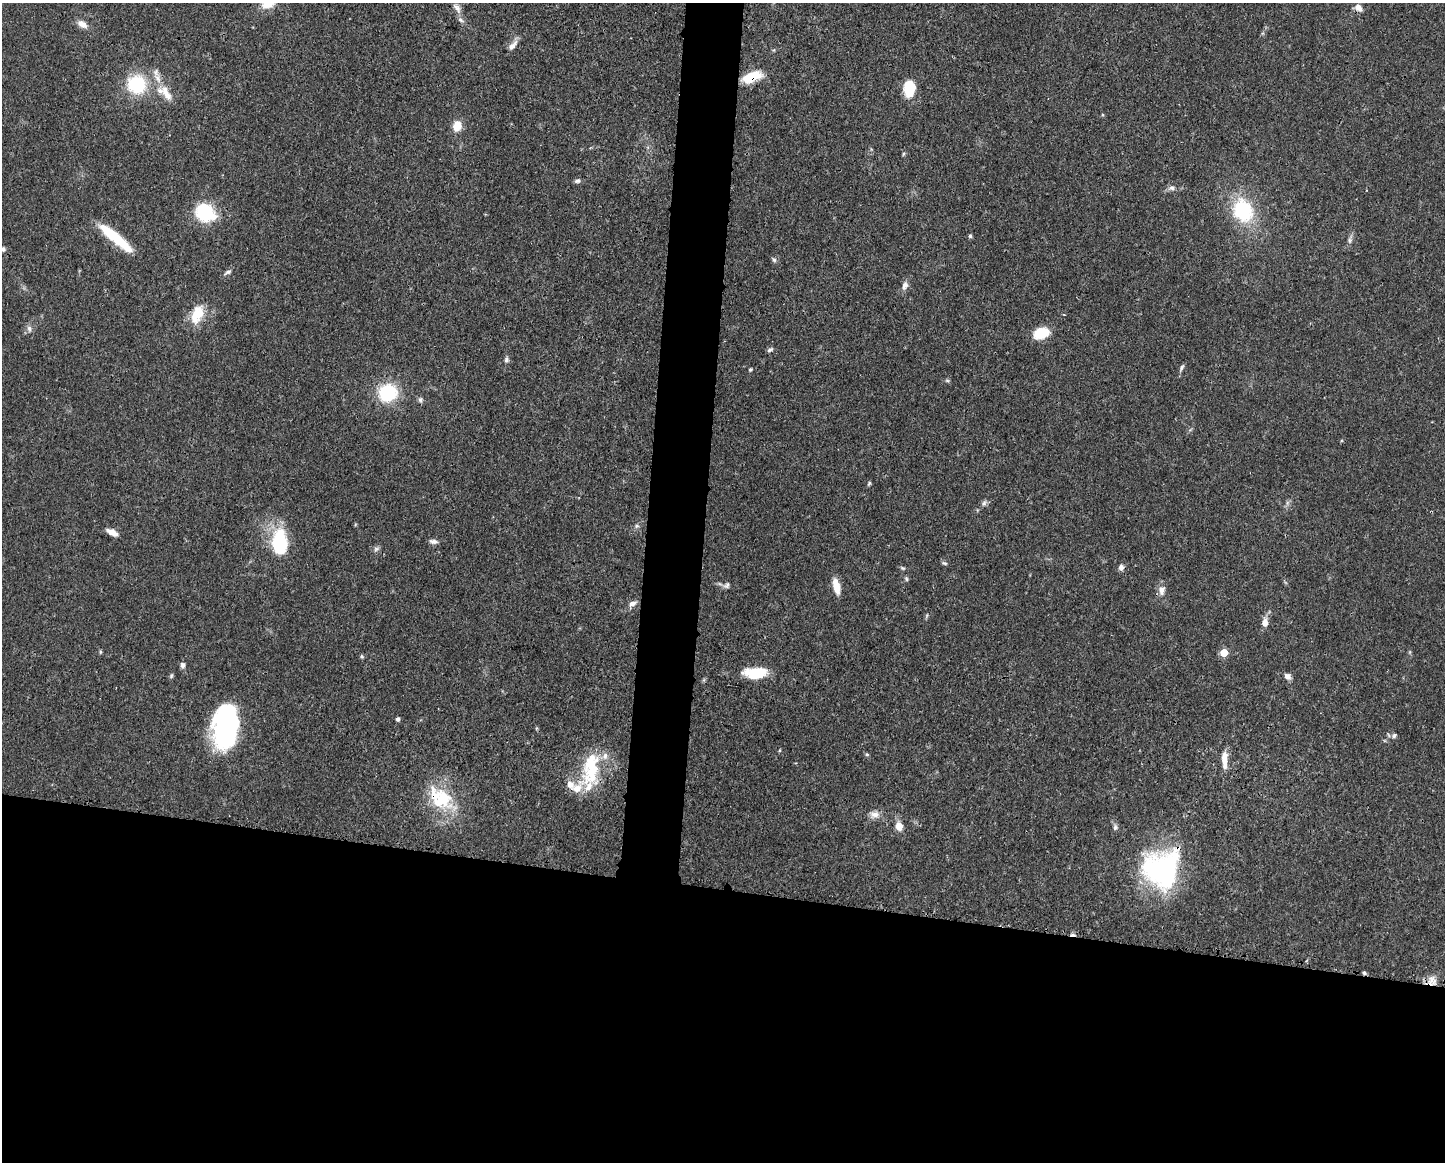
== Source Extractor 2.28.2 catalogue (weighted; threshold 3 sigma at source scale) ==
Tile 11 of 3 x 4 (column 2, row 4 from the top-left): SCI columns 1558-3000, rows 7-1166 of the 4667 x 4651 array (HDU 1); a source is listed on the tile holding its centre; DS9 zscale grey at full resolution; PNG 1447 x 1164 px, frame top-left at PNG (2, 3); no overlay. Shown black and unused: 27% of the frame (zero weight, under 3 of 4 exposures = <1% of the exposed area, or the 3 px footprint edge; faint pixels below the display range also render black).
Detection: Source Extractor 2.28.2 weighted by HDU 2 'WHT'; one run over the whole footprint, this tile lists its part. Background 0.0413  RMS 0.0027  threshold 0.0123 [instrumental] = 3 sigma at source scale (4.5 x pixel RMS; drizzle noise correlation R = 1.50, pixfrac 1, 0.05/0.05 arcsec/px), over >= 5 px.
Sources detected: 77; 1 cosmic-ray / hot-pixel residue — not listed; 7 inside a brighter listed object's ellipse — not listed separately; the other 69 listed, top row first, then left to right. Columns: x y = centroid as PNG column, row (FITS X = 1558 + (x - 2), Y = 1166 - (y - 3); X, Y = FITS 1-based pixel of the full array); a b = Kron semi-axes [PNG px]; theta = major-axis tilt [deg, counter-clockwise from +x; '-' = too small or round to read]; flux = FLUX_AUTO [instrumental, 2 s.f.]
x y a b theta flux
268 3 16 12 33 4.7
1358 7 9 6 -49 2
457 8 15 6 -54 1.4
460 20 8 6 -41 0.83
82 24 13 8 -31 2
512 46 15 7 47 1.7
752 77 23 10 20 7.1
137 84 23 23 - 14
909 88 14 9 88 9.9
166 93 24 9 -61 3.9
457 126 11 9 76 3.6
903 154 6 3 71 0.34
577 181 8 6 8 0.69
1172 188 8 7 - 0.93
1243 210 18 15 -64 22
205 213 21 17 -37 15
970 236 5 4 - 0.46
116 238 43 9 -40 12
1350 240 7 5 -83 0.7
3 249 6 6 - 0.71
774 260 7 5 -73 0.59
228 272 10 5 24 0.74
905 285 11 8 70 1.4
197 314 26 14 68 6.1
29 328 8 6 -75 0.9
1041 333 13 9 20 9.1
770 350 8 4 25 0.56
506 360 7 6 - 0.71
1182 367 9 4 60 0.59
750 369 4 4 - 0.36
947 380 6 4 -19 0.38
388 393 19 17 26 15
420 399 7 6 - 0.66
869 483 6 4 55 0.38
984 503 8 6 61 0.73
637 526 6 5 - 0.54
112 532 11 6 -27 2.6
433 541 11 6 -9 1
280 542 24 14 -87 19
376 549 8 5 30 0.71
944 563 8 5 -25 0.51
1121 567 7 6 - 1.1
902 568 7 4 -24 0.43
907 579 6 4 -88 0.41
727 585 10 6 49 0.76
836 586 17 7 -77 3.7
1162 590 14 9 89 1.9
632 604 11 6 24 1.3
1265 623 10 7 88 2.1
100 652 6 4 -89 0.35
1224 652 5 5 - 8.3
362 656 6 5 - 0.4
183 665 8 6 89 0.82
755 673 26 11 1 8.2
171 676 7 4 61 0.42
1287 676 9 7 -39 1.1
398 719 5 4 - 0.72
226 726 40 21 84 52
1394 736 7 5 43 0.59
867 754 5 4 - 0.38
1224 760 22 7 -88 3.2
591 769 50 22 78 16
442 799 36 26 -50 15
875 814 13 9 13 1.8
899 826 6 5 - 3.9
1115 827 8 6 -88 0.72
1162 869 43 39 61 45
1364 973 5 4 - 0.46
1432 980 14 11 80 2.6
Overlapping masked pixels (flux is a lower limit): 6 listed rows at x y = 752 77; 591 769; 442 799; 1162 869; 1364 973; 1432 980
Isophote crosses this tile's border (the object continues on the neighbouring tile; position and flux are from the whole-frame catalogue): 2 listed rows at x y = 268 3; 3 249